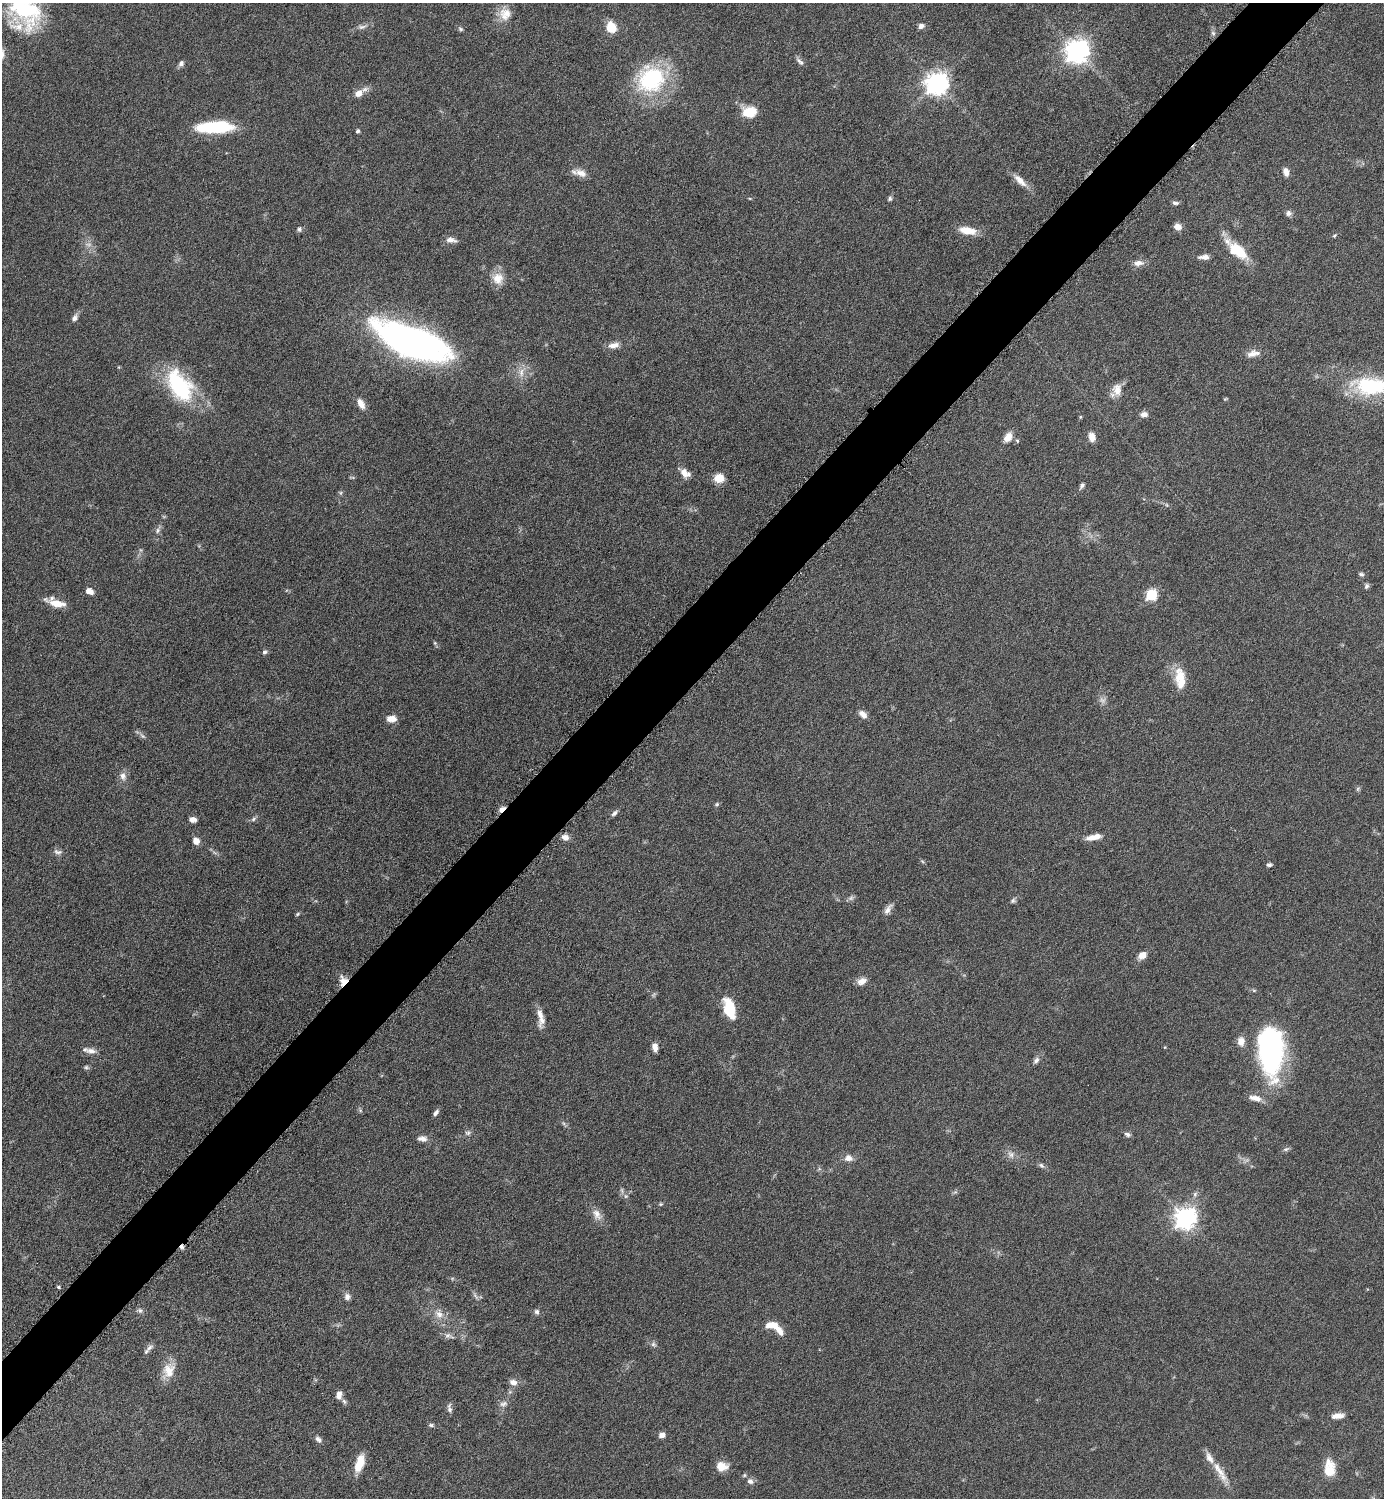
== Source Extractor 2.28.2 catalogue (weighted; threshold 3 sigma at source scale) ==
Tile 10 of 4 x 4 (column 2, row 3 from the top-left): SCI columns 1690-3071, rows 1504-2999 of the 6002 x 6002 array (HDU 1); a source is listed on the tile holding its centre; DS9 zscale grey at full resolution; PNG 1386 x 1500 px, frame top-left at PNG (2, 3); no overlay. Shown black and unused: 5% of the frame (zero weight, under 6 of 12 exposures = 1% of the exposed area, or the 3 px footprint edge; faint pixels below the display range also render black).
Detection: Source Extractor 2.28.2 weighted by HDU 2 'WHT'; one run over the whole footprint, this tile lists its part. Background 0.0871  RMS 0.0038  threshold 0.0156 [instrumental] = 3 sigma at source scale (4.09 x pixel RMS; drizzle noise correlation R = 1.36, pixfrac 0.8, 0.05/0.05 arcsec/px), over >= 5 px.
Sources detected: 140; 7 too faint to see at this stretch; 1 inside a brighter object's white glare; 1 cosmic-ray / hot-pixel residue — not listed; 4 inside a brighter listed object's ellipse — not listed separately; the other 127 listed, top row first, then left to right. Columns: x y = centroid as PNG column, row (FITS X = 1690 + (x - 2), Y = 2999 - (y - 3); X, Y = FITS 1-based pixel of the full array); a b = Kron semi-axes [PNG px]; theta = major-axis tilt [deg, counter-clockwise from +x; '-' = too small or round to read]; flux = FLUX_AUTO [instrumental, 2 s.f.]
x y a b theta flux
24 9 45 28 -54 38
505 14 18 17 - 5.6
921 26 7 6 - 1.6
362 27 13 6 5 1.5
611 27 14 11 -58 5.8
461 29 7 5 -28 0.67
1213 33 7 4 -45 0.69
1077 51 8 8 - 320
800 61 13 5 -45 1.2
181 63 8 6 53 1.1
651 79 35 31 34 37
936 83 8 8 - 270
358 93 10 7 28 3.2
749 112 17 12 3 7.5
213 128 38 14 -1 20
357 131 4 4 - 0.82
1286 172 10 6 -72 2.3
581 173 17 9 -23 3.3
1020 180 21 8 -43 3.7
890 199 6 5 - 0.72
1175 203 9 5 -2 0.96
1289 213 8 7 - 1.3
1178 227 8 7 - 2.3
299 229 7 6 - 0.86
967 231 19 8 -9 6.4
1334 235 6 4 35 0.49
451 240 14 6 -7 2
1238 251 29 14 -38 11
1204 257 12 6 2 2
1138 263 13 7 3 2.3
498 278 16 15 - 4.9
74 318 10 6 59 1.6
412 342 72 26 -22 170
614 345 14 7 11 2.7
1253 353 18 8 13 2.7
521 372 14 7 83 3
179 386 41 24 -57 33
1370 386 48 22 -3 31
1117 390 17 13 87 3.9
1225 399 5 4 - 0.39
361 404 13 7 -62 3.1
1144 414 9 7 1 1.8
1008 437 12 8 57 3.5
1092 437 11 7 -78 2.8
1017 441 5 4 - 0.46
685 473 15 9 -39 3.1
719 478 10 9 - 5.5
1082 486 9 5 56 0.88
157 530 9 7 57 1.2
1361 574 8 4 -15 0.72
1366 586 7 5 73 0.87
89 591 9 7 -26 2.4
1151 595 6 6 - 29
57 603 23 8 -15 5.8
435 643 5 5 - 0.52
265 652 6 6 - 0.88
1180 679 28 13 -84 8.2
863 714 12 8 -43 2.1
391 719 11 8 1 3.1
142 736 9 5 -28 0.99
123 776 11 8 -70 2.1
1358 789 7 5 47 0.63
717 804 6 5 - 0.61
501 809 9 5 41 2.1
614 813 9 5 46 1
193 819 7 6 - 1.7
253 819 8 5 38 0.81
565 837 10 7 -18 1.9
1091 838 15 8 11 2.7
196 841 6 6 - 3.1
58 852 13 6 -12 1.3
1269 865 6 5 - 0.8
1013 901 7 6 - 0.75
888 909 16 6 58 2
297 914 7 4 28 0.5
1142 955 11 8 38 2.6
343 981 13 9 -84 3.3
862 981 12 8 28 2.5
729 1009 21 11 -73 12
540 1014 25 6 -87 3.6
1241 1041 11 9 -89 3
655 1047 9 6 -75 2.1
1270 1050 53 25 -87 76
91 1051 14 8 -8 2.4
1036 1060 9 6 51 1.3
86 1067 8 5 -14 0.65
1255 1098 17 7 -13 2.9
360 1110 6 5 - 0.58
436 1113 8 5 57 1.2
468 1133 8 7 - 0.99
1127 1134 9 5 -20 0.99
422 1139 13 7 -5 1.9
1286 1149 10 4 26 0.83
1011 1155 11 7 -59 1.9
848 1158 11 9 -8 2.3
1041 1165 9 5 -35 0.94
622 1190 9 4 -81 0.79
626 1196 6 6 - 0.75
661 1204 6 4 19 0.52
597 1214 17 10 -57 3.1
1185 1218 8 7 - 240
58 1287 4 3 - 0.41
475 1296 14 4 -56 1.1
347 1297 8 7 - 1.7
140 1310 8 6 -48 0.94
537 1312 7 6 - 1
439 1314 14 11 -53 3.7
771 1325 14 7 3 4.6
449 1336 15 7 -17 1.7
653 1344 8 6 -31 1
149 1348 13 6 41 1.5
168 1370 22 15 70 6.2
513 1382 10 7 -22 2.2
339 1395 9 6 84 2.3
344 1401 8 5 -62 0.83
503 1404 12 7 15 1.6
449 1408 13 5 -81 1.2
1338 1416 14 6 5 2.9
431 1425 8 5 -8 0.79
662 1435 6 5 - 2.3
318 1439 10 6 -42 1.3
359 1463 19 8 71 7.3
722 1466 13 10 -3 4.2
1329 1468 21 12 89 6.7
1219 1470 35 10 -57 5.9
744 1475 6 5 - 0.54
750 1481 8 7 - 1.6
Overlapping masked pixels (flux is a lower limit): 2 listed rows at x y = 501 809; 343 981
Isophote crosses this tile's border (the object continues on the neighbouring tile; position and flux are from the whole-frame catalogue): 2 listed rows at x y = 24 9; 1370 386